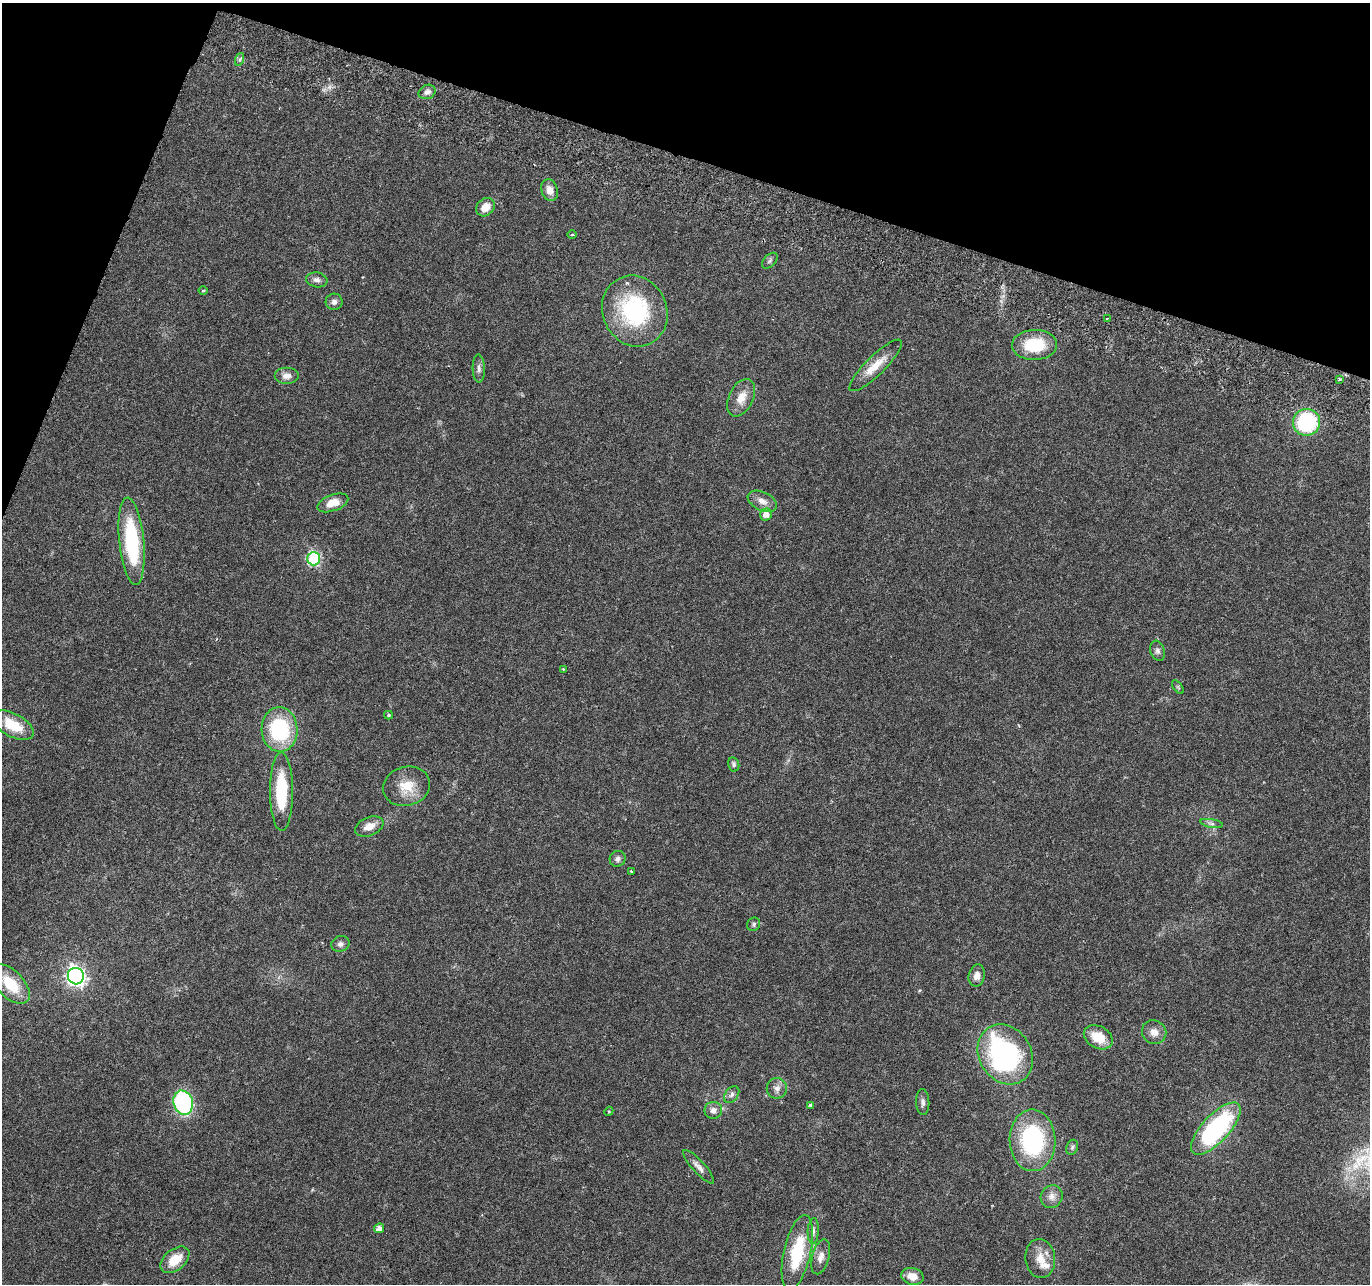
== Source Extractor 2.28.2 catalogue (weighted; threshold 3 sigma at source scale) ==
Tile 2 of 4 x 4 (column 2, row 1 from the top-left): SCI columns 1391-2758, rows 4115-5396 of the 5525 x 5730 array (HDU 1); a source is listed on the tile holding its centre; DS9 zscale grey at full resolution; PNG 1372 x 1286 px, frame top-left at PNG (2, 3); each listed source drawn as its Kron ellipse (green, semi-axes under 4 px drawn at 4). Shown black and unused: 16% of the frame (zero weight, under 3 of 6 exposures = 3% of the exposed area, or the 3 px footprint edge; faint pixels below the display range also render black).
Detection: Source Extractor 2.28.2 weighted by HDU 2 'WHT'; one run over the whole footprint, this tile lists its part. Background 0.0272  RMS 0.0021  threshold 0.00863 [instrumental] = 3 sigma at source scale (4.09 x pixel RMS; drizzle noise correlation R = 1.36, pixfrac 0.8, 0.0396/0.0396 arcsec/px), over >= 5 px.
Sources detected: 64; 1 inside a brighter listed object's ellipse — not listed separately; the other 63 listed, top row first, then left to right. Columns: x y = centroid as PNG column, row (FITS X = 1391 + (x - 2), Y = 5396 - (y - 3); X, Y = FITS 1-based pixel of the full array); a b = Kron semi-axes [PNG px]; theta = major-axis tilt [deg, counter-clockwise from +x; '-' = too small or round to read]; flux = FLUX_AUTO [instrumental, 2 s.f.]
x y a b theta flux
240 59 6 4 71 0.41
427 92 9 7 24 0.83
549 190 11 8 -73 1.7
485 207 10 8 44 2.3
572 235 4 3 - 0.2
770 261 9 5 46 0.45
317 280 11 7 -11 0.89
203 291 4 3 - 0.2
334 302 8 8 - 0.86
635 311 36 32 -64 22
1107 318 3 2 - 0.18
1035 345 22 15 1 8.5
876 365 35 9 44 3.7
479 369 14 6 -88 0.81
287 376 12 8 0 1.4
1339 379 3 3 - 0.51
741 398 20 12 64 2.7
1306 422 14 13 - 18
762 501 15 9 -25 1.5
333 503 16 8 20 2.6
766 514 6 5 - 1.6
132 541 44 12 -84 17
314 559 6 6 - 26
1157 651 10 7 -72 0.69
563 669 3 3 - 0.17
1178 687 8 4 -53 0.29
389 715 4 3 - 0.3
13 725 22 11 -28 5.5
280 729 22 18 -87 17
734 764 7 5 -78 0.46
406 786 24 19 15 4.5
281 791 39 11 -90 11
1211 823 11 4 -9 0.55
369 826 15 9 22 2.1
618 859 8 7 - 0.69
631 871 3 3 - 0.28
754 924 7 6 - 0.42
340 944 9 8 - 0.75
76 976 8 8 - 80
977 976 11 8 78 1.4
11 984 24 13 -47 7.2
1154 1032 12 11 - 1.6
1098 1037 15 11 -28 4.2
1005 1054 31 26 -58 39
777 1088 10 10 - 1.1
732 1095 9 6 51 0.67
923 1102 13 6 -87 0.72
183 1103 12 9 -73 24
810 1105 4 3 - 0.31
713 1110 9 8 - 1.2
609 1111 5 3 - 0.2
1216 1129 33 13 47 28
1033 1140 31 23 -89 22
1072 1147 8 5 69 0.43
698 1167 22 6 -48 1.1
1052 1197 12 10 52 1.4
379 1228 5 5 - 1.1
813 1231 13 5 87 0.74
797 1253 38 13 77 11
821 1257 18 8 75 1.5
1040 1258 19 15 -82 3
175 1260 16 10 39 3.9
912 1276 11 8 -15 2.1